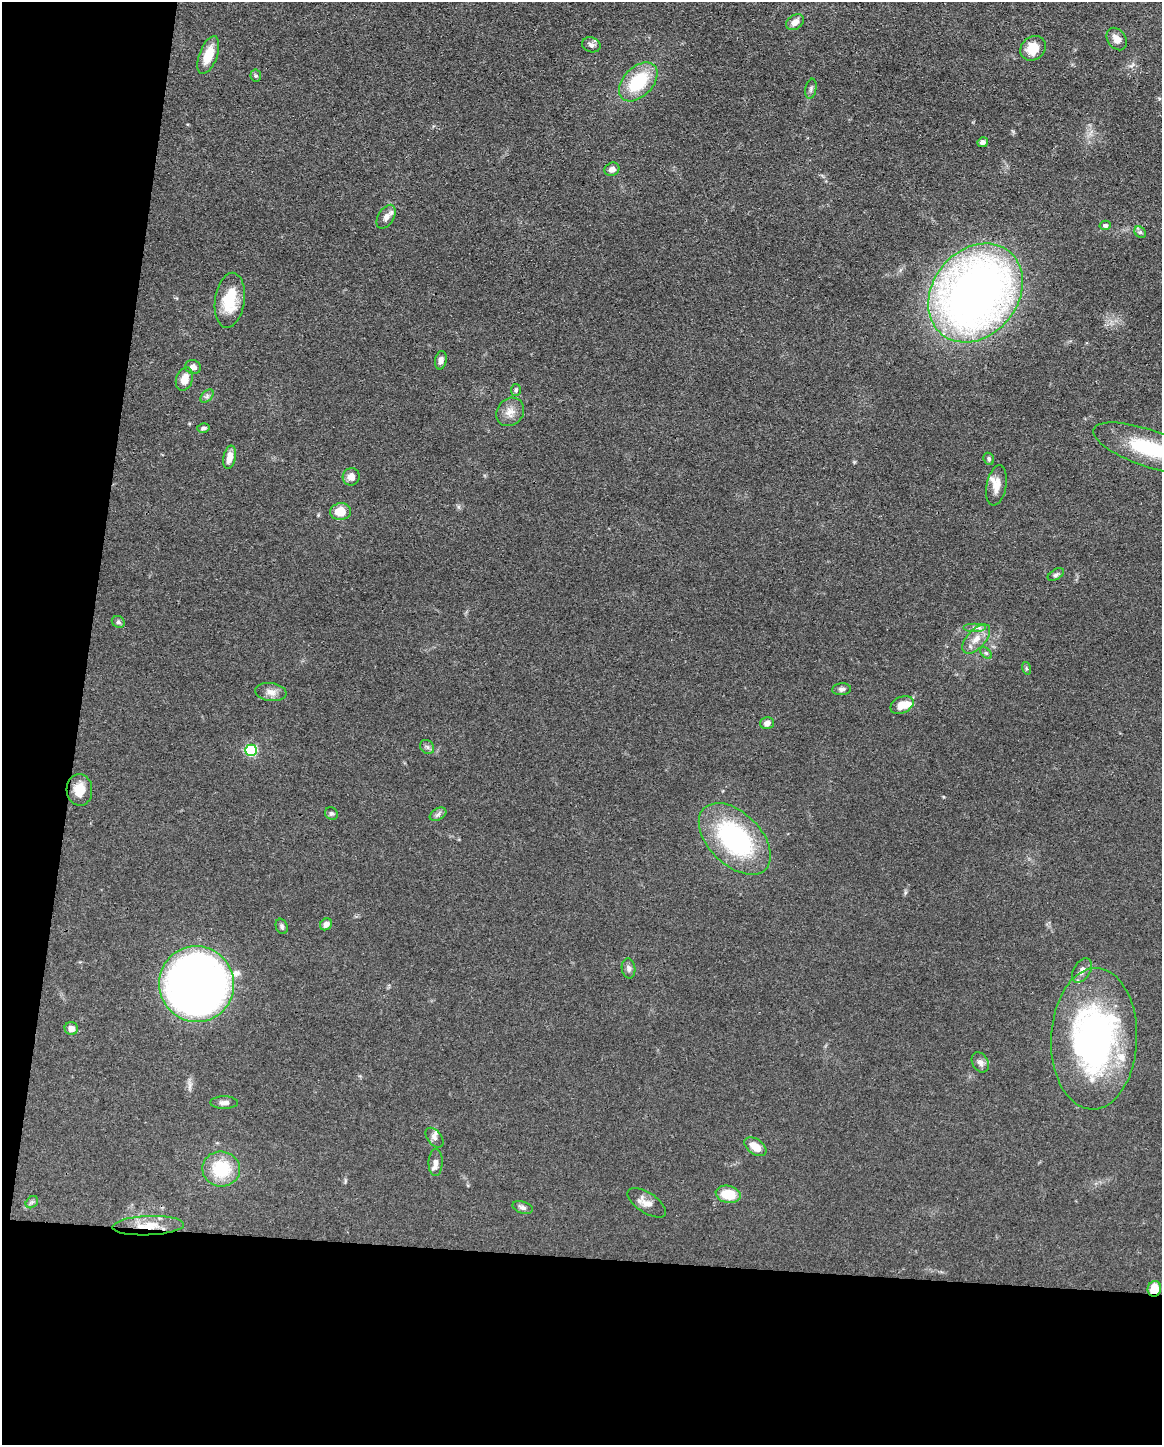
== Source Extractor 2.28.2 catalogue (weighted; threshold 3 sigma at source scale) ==
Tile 9 of 4 x 3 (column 1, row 3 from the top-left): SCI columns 1-1160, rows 223-1665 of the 4640 x 4662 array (HDU 1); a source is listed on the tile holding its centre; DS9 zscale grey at full resolution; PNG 1164 x 1447 px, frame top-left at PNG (2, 2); each listed source drawn as its Kron ellipse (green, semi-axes under 4 px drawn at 4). Shown black and unused: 20% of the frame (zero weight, under 3 of 4 exposures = <1% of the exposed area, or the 3 px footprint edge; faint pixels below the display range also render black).
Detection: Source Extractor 2.28.2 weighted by HDU 2 'WHT'; one run over the whole footprint, this tile lists its part. Background 0.0779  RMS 0.006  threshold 0.0271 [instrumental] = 3 sigma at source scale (4.5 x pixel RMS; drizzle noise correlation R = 1.50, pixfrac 1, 0.05/0.05 arcsec/px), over >= 5 px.
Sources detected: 67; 4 inside a brighter listed object's ellipse — not listed separately; the other 63 listed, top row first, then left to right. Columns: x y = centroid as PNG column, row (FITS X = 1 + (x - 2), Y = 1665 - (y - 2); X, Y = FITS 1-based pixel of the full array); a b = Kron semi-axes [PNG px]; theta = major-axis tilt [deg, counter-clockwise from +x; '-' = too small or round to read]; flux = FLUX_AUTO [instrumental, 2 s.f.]
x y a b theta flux
795 22 9 7 34 4.5
1117 39 12 9 -53 5
591 45 9 7 -19 2.2
1033 48 13 11 38 12
208 55 20 9 69 13
256 76 6 5 - 1.1
638 82 23 14 46 33
811 89 10 5 79 1.7
983 142 5 5 - 2.2
612 169 7 6 - 3.3
386 217 13 8 60 3.8
1105 225 5 4 - 1.5
1140 232 6 5 - 1.2
975 293 53 42 51 510
230 300 28 14 82 21
441 360 9 5 79 2.6
193 367 8 6 -20 3.4
184 379 12 8 71 6.9
516 390 6 5 - 1
207 396 8 5 46 1.5
510 412 15 13 47 6
203 428 6 5 - 1.4
1149 448 59 18 -19 52
229 457 12 6 79 6
989 459 6 5 - 1.2
351 477 9 8 - 4.5
996 485 20 10 79 6.2
340 512 10 8 9 10
1056 575 9 5 32 1.4
118 622 7 5 -34 1.5
975 628 11 4 0 2.1
976 639 18 9 47 6.6
986 653 7 4 -44 1.1
1026 668 6 4 -72 0.9
842 689 9 6 5 2
271 692 16 9 -8 4.5
902 705 12 8 26 8.1
767 723 7 6 - 3.5
427 747 8 6 -45 1.6
251 750 6 5 - 64
79 790 16 13 -86 9.3
331 813 7 6 - 1.2
438 814 9 5 30 1.8
735 839 43 26 -45 90
326 924 6 5 - 3.2
282 926 8 6 -70 1.5
628 968 10 7 -81 2.1
1082 970 13 8 57 3.8
197 984 38 37 - 480
71 1029 7 6 - 4.3
1094 1039 71 43 88 190
980 1062 11 7 -59 3.3
224 1103 14 6 -1 2.8
434 1138 11 7 -51 2.4
755 1147 12 7 -36 8.8
436 1162 13 7 88 3.6
221 1169 19 17 -5 28
728 1194 12 8 -13 16
32 1202 7 5 44 1.4
647 1203 22 10 -33 6
523 1207 10 6 -18 2
148 1226 36 9 2 14
1154 1289 8 6 74 12
Overlapping masked pixels (flux is a lower limit): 2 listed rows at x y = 148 1226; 1154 1289
Isophote crosses this tile's border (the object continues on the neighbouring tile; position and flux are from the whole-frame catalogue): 1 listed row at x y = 1149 448